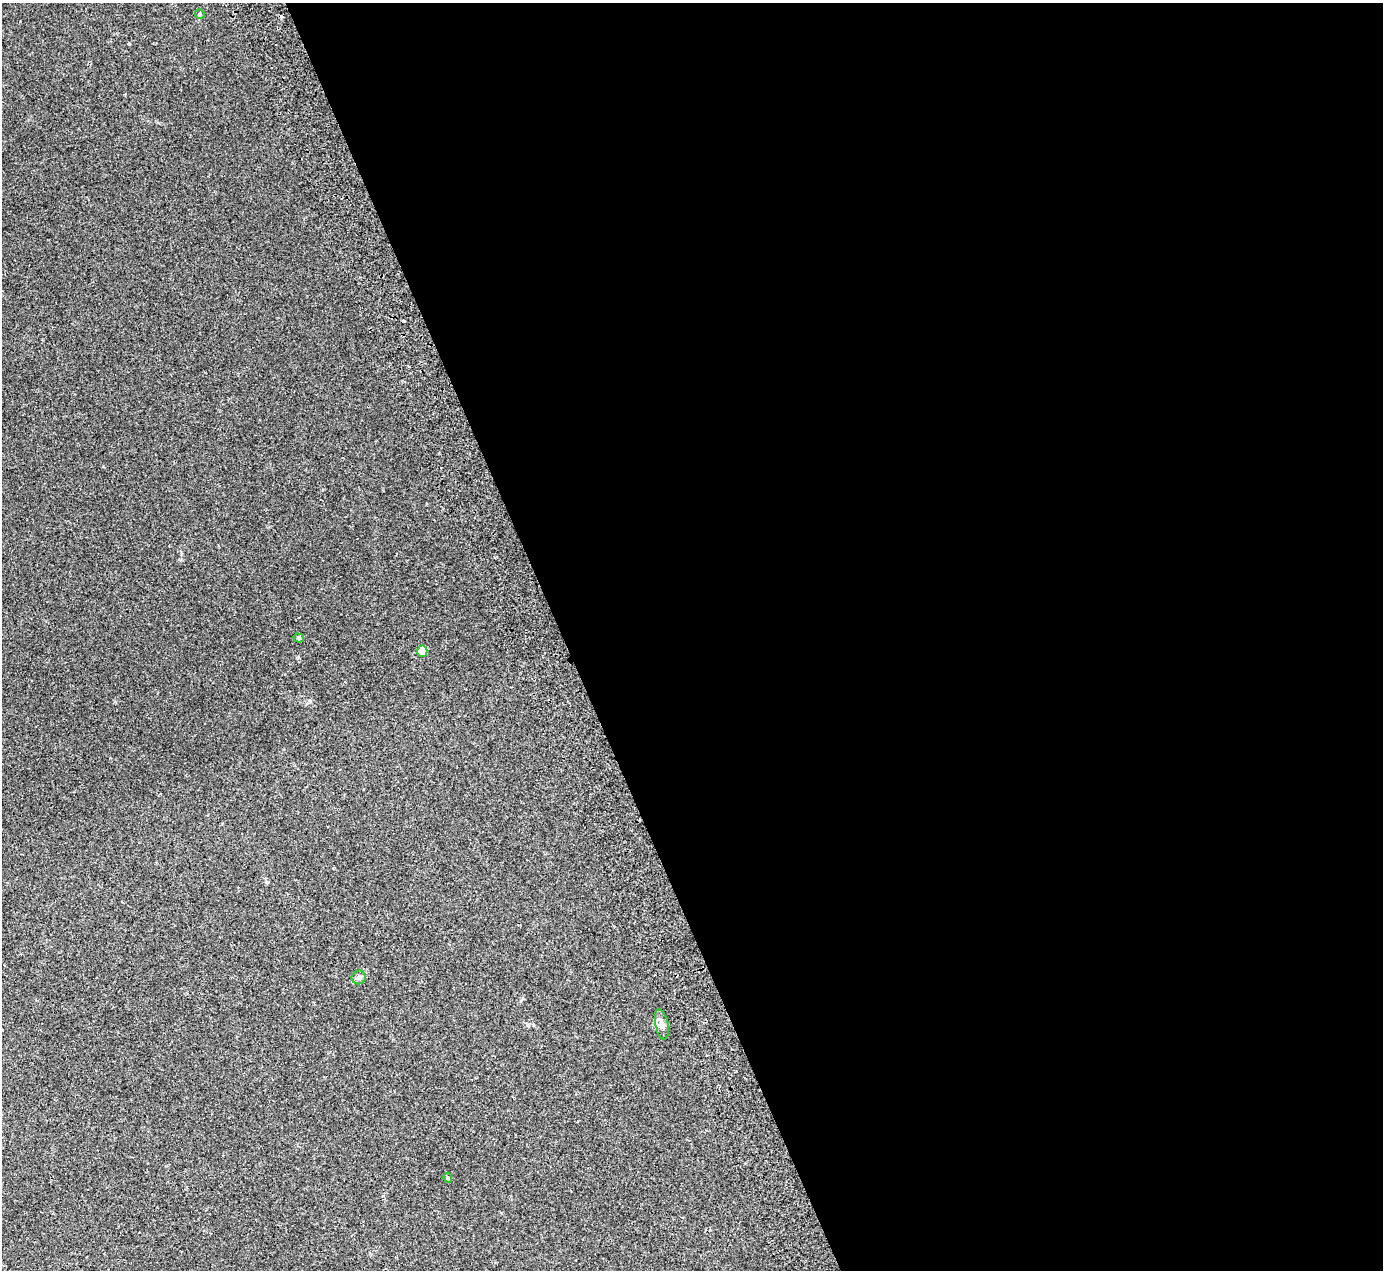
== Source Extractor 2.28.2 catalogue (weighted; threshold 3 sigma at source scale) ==
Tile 8 of 4 x 4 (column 4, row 2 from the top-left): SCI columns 4202-5582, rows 2848-4115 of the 5637 x 5567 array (HDU 1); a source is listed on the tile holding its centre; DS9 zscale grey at full resolution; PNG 1385 x 1272 px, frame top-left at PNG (2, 3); each listed source drawn as its Kron ellipse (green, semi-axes under 4 px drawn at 4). Shown black and unused: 59% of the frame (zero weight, under 2 of 3 exposures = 3% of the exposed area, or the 3 px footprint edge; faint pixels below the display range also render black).
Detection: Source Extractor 2.28.2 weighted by HDU 2 'WHT'; one run over the whole footprint, this tile lists its part. Background 0.0185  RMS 0.0063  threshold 0.0286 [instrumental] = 3 sigma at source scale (4.5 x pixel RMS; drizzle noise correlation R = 1.50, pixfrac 1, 0.05/0.05 arcsec/px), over >= 5 px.
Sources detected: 9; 2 cosmic-ray / hot-pixel residue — neither listed nor drawn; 1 inside a brighter listed object's ellipse — not listed separately; the other 6 listed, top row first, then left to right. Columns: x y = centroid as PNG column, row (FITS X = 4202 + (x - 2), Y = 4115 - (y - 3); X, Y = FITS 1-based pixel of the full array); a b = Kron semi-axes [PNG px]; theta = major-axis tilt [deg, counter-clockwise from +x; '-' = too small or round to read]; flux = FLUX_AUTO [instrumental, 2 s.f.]
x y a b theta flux
200 14 5 4 - 0.76
299 638 5 4 - 0.86
422 651 5 5 - 17
359 977 7 6 - 1.9
662 1024 15 6 -78 2.9
448 1178 5 4 - 0.88